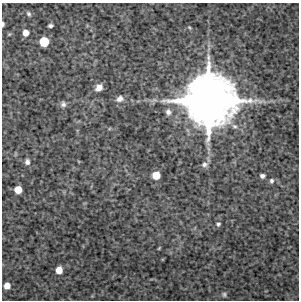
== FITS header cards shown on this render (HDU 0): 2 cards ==
NAXIS1  =                  297 /Length X axis
NAXIS2  =                  298 /Length Y axis

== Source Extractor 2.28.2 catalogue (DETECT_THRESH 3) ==
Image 297 x 298 px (HDU 0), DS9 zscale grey, 1 PNG px = 1 image px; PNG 301 x 302 px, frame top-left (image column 1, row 298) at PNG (2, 3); no overlay
Background 5320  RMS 180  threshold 525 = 3 sigma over >= 5 px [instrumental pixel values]
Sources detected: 21; all 21 listed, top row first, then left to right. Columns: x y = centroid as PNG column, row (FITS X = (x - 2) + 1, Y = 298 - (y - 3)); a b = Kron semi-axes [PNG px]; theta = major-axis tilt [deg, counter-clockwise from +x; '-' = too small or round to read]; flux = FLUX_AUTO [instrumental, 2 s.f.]
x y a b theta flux
29 14 7 5 -57 2.7e+04
3 24 5 3 - 2.9e+04
50 26 5 3 - 2.8e+04
26 33 6 6 - 9.3e+04
44 42 7 7 - 3.3e+05
99 87 7 6 - 7.1e+04
120 99 9 7 27 5.7e+04
209 100 38 35 -2 1.0e+07
63 104 8 7 - 3.8e+04
168 112 8 7 - 4.5e+04
27 162 7 6 - 4.1e+04
204 164 9 7 8 4.5e+04
156 175 6 6 - 1.6e+05
262 176 6 5 - 3.7e+04
271 181 7 6 - 3.2e+04
18 190 6 6 - 1.5e+05
218 224 6 6 - 2.6e+04
159 248 5 3 - 1.0e+04
59 270 6 5 - 1.3e+05
7 286 5 5 - 9.4e+04
224 294 6 5 - 1.9e+04
At the frame edge (FLAGS 8, measured only in part): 1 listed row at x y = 3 24